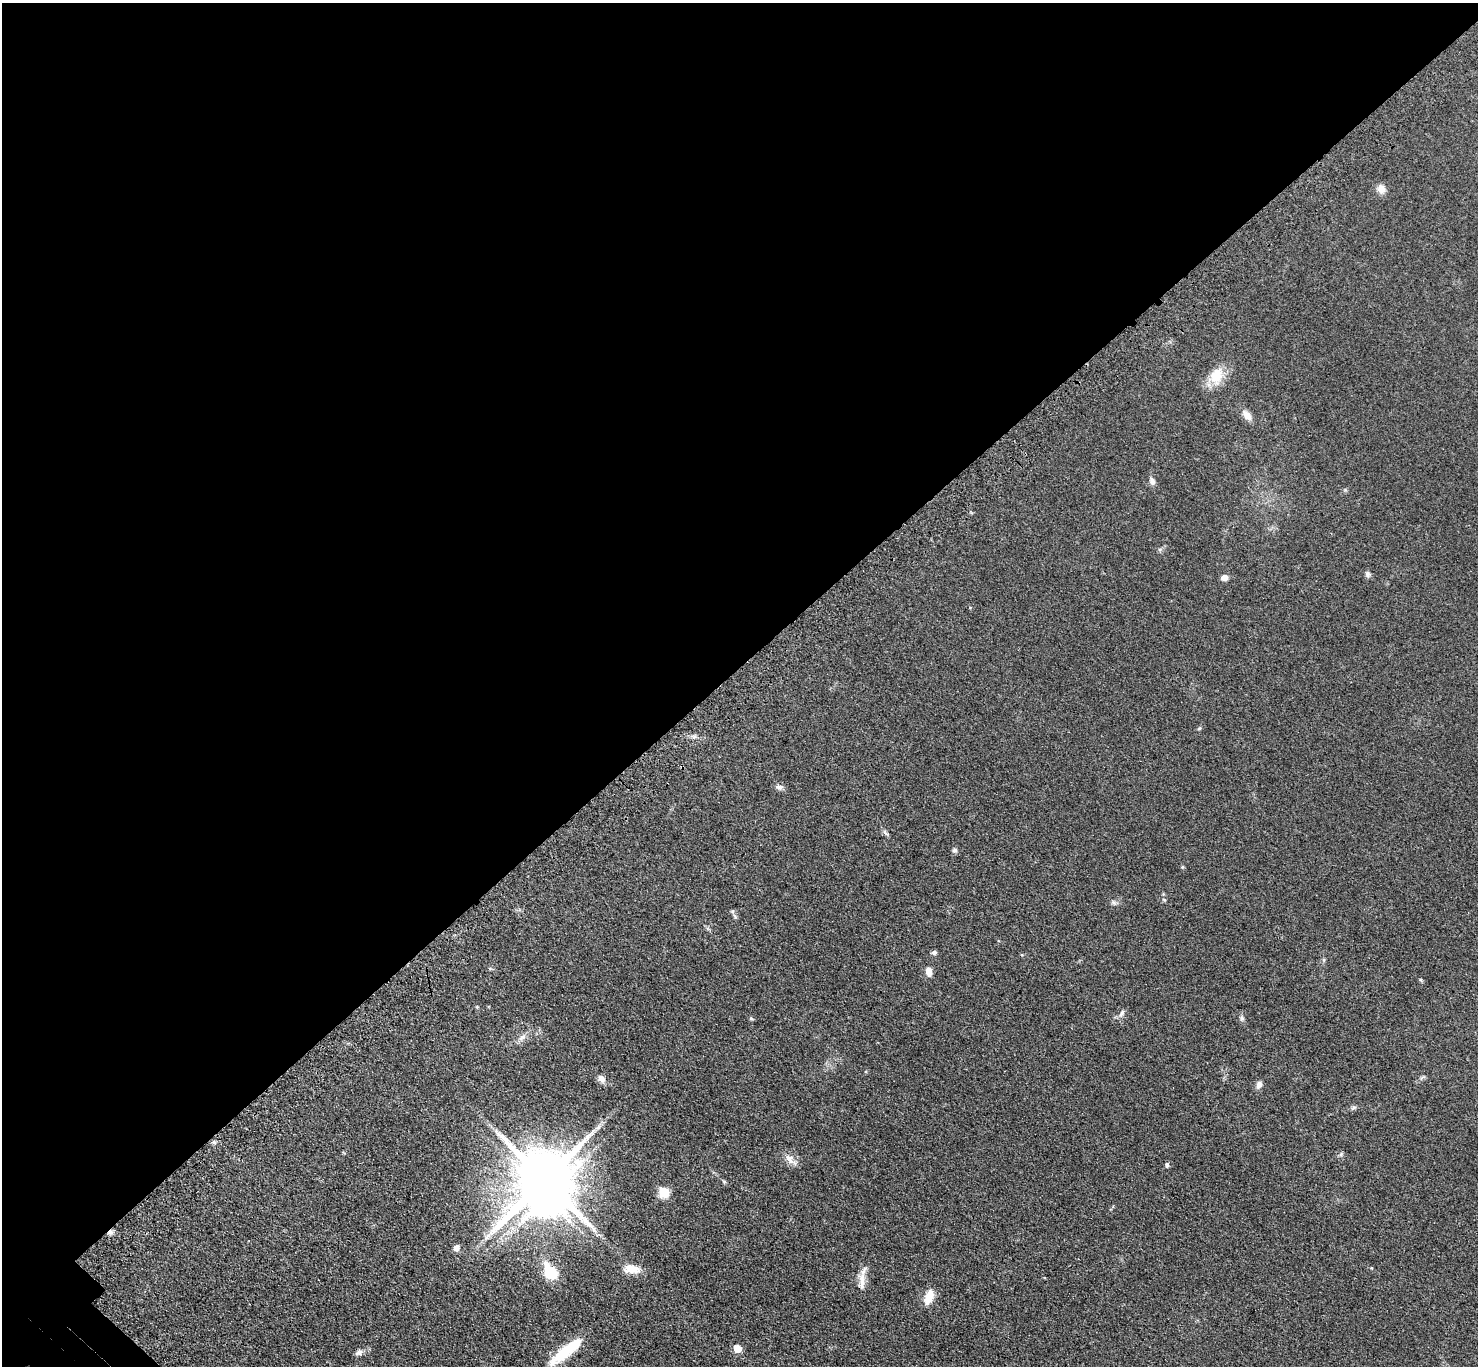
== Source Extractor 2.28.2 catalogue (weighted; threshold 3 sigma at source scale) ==
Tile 2 of 4 x 4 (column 2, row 1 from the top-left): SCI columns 1587-3062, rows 4357-5720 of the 6123 x 6123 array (HDU 1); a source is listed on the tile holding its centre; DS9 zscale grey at full resolution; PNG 1480 x 1368 px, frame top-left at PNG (2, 3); no overlay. Shown black and unused: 49% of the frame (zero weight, under 3 of 4 exposures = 8% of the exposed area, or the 3 px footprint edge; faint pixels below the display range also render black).
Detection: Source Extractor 2.28.2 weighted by HDU 2 'WHT'; one run over the whole footprint, this tile lists its part. Background 0.122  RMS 0.0078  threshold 0.0352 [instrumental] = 3 sigma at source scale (4.5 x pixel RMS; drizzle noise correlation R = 1.50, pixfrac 1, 0.05/0.05 arcsec/px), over >= 5 px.
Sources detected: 45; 2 inside a brighter object's white glare — not listed; the other 43 listed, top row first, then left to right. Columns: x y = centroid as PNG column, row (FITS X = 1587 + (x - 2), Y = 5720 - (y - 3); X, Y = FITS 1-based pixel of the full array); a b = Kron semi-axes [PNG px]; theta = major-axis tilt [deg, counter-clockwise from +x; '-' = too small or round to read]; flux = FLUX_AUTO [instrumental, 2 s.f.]
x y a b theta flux
1381 189 12 10 -56 5.3
1216 376 24 17 71 17
1247 415 14 8 -47 5.9
1152 481 10 7 -71 3.2
1368 574 9 6 -77 2
1224 578 7 6 - 4.1
1199 728 6 5 - 1
779 787 10 6 -6 2.6
887 834 8 3 -19 1.3
954 850 7 6 - 1.7
1182 867 5 5 - 0.88
1114 903 9 4 -54 1.6
735 917 8 6 -56 1.6
934 952 6 5 - 1.9
1324 960 6 4 -72 1
929 971 8 6 -88 6.5
477 1007 5 3 - 0.68
1122 1013 12 6 63 2.6
751 1018 5 4 - 1.2
1242 1018 7 6 - 1.7
522 1037 13 6 34 3.8
601 1079 11 8 -49 4.2
1259 1085 9 7 70 3.4
1353 1108 9 4 30 1.4
598 1127 10 5 38 2.8
214 1142 6 4 10 1.7
1341 1154 6 5 - 1.3
790 1159 17 10 -53 6
1167 1165 6 5 - 1.6
544 1180 19 14 41 6400
724 1181 6 5 - 1.1
664 1192 6 5 - 46
111 1232 7 5 10 2.7
487 1236 12 6 60 3.7
456 1248 5 5 - 5.6
1371 1268 4 3 - 0.59
632 1269 20 10 -8 11
550 1272 17 11 -57 24
862 1282 26 9 88 7.7
929 1297 18 9 70 11
737 1348 6 5 - 14
565 1352 40 12 42 27
359 1353 11 6 21 2.8
Overlapping masked pixels (flux is a lower limit): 1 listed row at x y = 111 1232